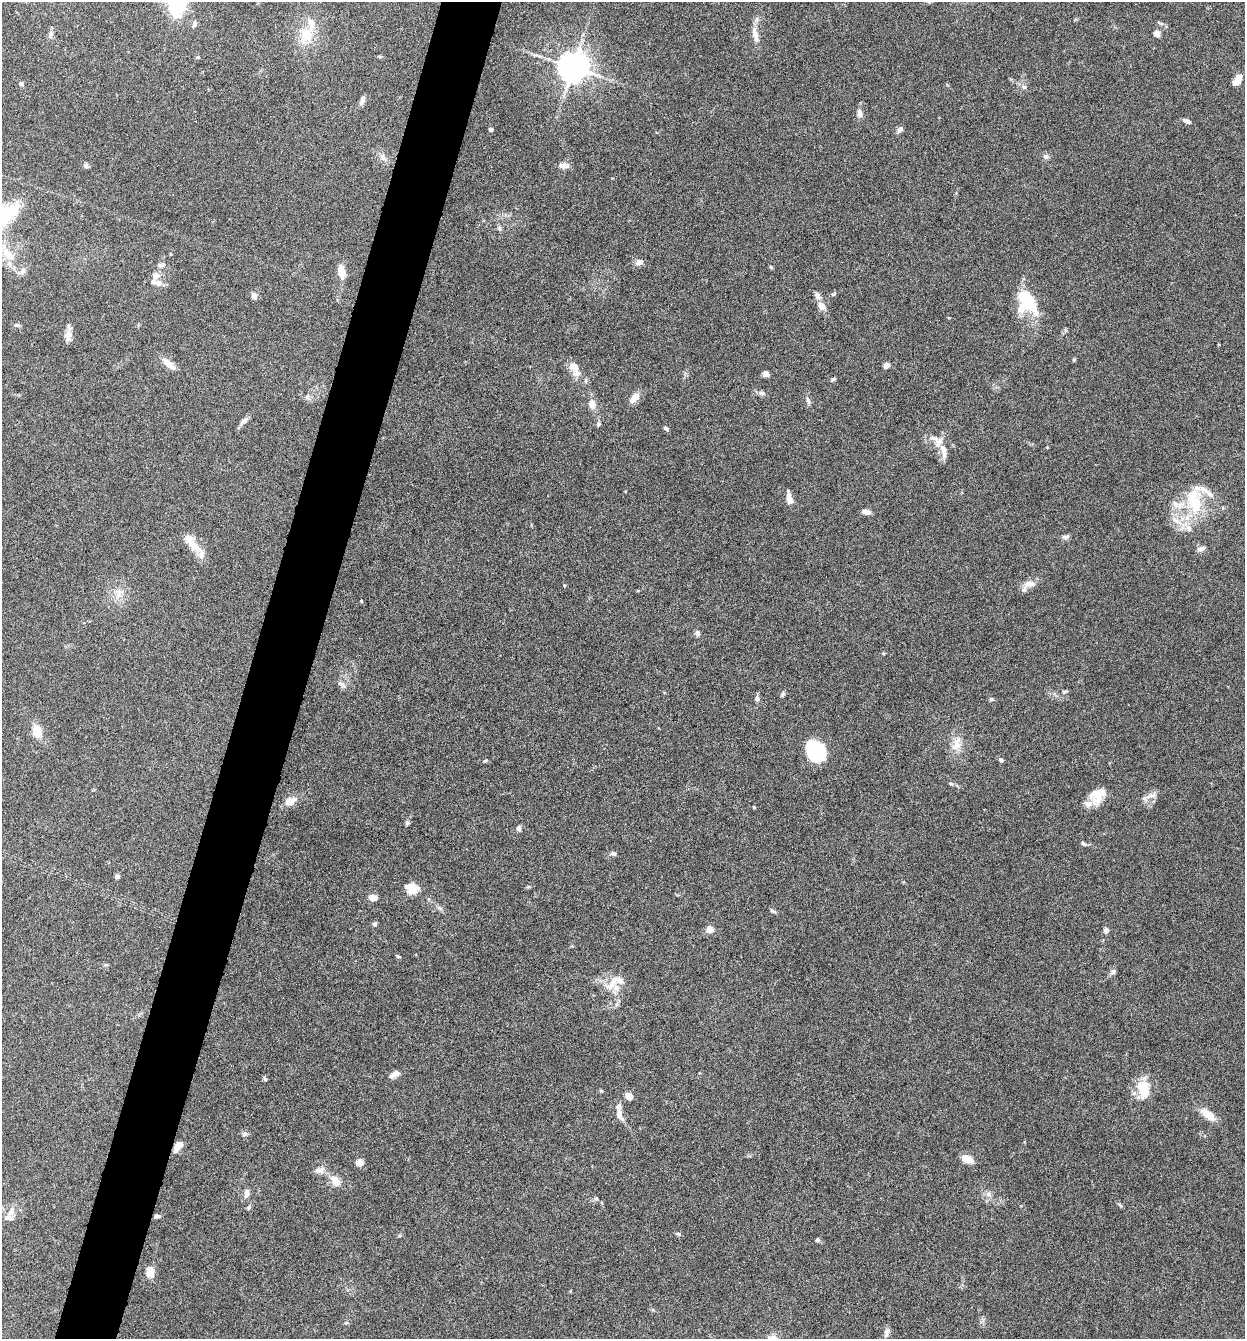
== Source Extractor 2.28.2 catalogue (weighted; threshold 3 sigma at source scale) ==
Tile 7 of 4 x 4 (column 3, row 2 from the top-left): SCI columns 2616-3858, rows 2677-4013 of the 5359 x 5349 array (HDU 1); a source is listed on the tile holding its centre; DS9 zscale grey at full resolution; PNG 1247 x 1341 px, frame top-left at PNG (2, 2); no overlay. Shown black and unused: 5% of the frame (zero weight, under 4 of 8 exposures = <1% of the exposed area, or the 3 px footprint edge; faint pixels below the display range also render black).
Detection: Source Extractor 2.28.2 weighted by HDU 2 'WHT'; one run over the whole footprint, this tile lists its part. Background 0.125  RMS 0.005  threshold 0.0203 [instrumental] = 3 sigma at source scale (4.09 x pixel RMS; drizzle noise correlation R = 1.36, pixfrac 0.8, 0.05/0.05 arcsec/px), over >= 5 px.
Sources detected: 134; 16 inside a brighter listed object's ellipse — not listed separately; the other 118 listed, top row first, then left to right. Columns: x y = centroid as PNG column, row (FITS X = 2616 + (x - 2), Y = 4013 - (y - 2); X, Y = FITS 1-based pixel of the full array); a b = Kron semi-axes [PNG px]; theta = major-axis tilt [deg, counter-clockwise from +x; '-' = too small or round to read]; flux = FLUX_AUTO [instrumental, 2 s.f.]
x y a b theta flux
177 7 6 6 - 180
1160 23 11 4 -21 1.1
194 24 9 6 69 1.6
1157 33 8 7 - 1.9
50 34 11 6 76 1.7
306 35 25 18 73 13
755 35 22 8 -76 4.5
540 56 7 4 -18 0.91
198 57 5 4 - 0.55
380 57 6 4 -7 0.64
573 67 8 8 - 830
1237 80 12 7 55 5.7
21 84 6 5 - 1.1
1024 87 7 6 - 1.2
362 101 11 5 68 1.9
859 113 11 6 -86 2.3
1187 121 9 5 -24 1.7
491 129 4 4 - 1.7
900 129 9 6 44 1.6
1046 156 8 7 - 1.4
383 157 12 6 -66 2.3
565 165 13 8 -2 2.5
86 166 7 6 - 1.1
499 228 7 6 - 1.3
8 254 28 12 -49 12
639 262 10 7 12 2.4
162 265 11 6 13 1.6
771 267 5 4 - 0.59
341 272 14 8 -77 5.4
158 283 11 9 1 2.7
833 294 7 4 27 0.72
817 295 11 7 -56 1.9
254 296 8 7 - 1.7
1026 302 35 22 -51 19
821 306 8 6 -52 4.2
16 325 9 5 0 1
68 335 16 9 78 3.3
1074 360 4 4 - 0.62
169 364 20 7 -39 4.4
886 365 6 6 - 1.9
574 366 14 11 -43 4.4
766 374 6 5 - 2.6
833 379 6 4 25 0.79
762 393 10 6 -8 1.4
307 397 8 6 75 1.3
634 398 15 8 47 4.4
808 400 10 6 -62 1.5
592 404 13 9 -85 3.7
244 421 14 6 41 1.9
598 424 7 6 - 0.92
666 428 6 4 -41 1
934 438 16 7 -11 2.7
1047 447 4 4 - 0.33
943 451 21 8 -75 3.7
789 498 13 5 -78 4.3
1194 501 37 21 -82 24
866 512 8 5 -9 2.5
1176 520 20 7 -32 5.1
1066 537 11 6 12 1.3
193 545 29 12 -45 7.5
1201 549 12 6 17 1.7
1030 584 20 9 12 4
564 585 4 3 - 0.43
119 594 19 9 59 4.7
361 601 4 3 - 0.37
697 633 7 7 - 1.2
342 685 12 7 -35 2
1064 692 7 4 29 0.76
782 695 6 6 - 0.92
757 698 8 7 - 1.3
992 699 6 4 -3 0.89
37 731 12 8 -72 8.8
957 744 21 12 70 6.2
815 751 20 16 -50 27
1001 760 5 5 - 1.2
485 761 6 4 22 0.56
951 784 7 4 -28 0.8
1096 794 19 18 - 8.2
1151 795 22 7 21 3.2
290 801 14 8 24 5.1
754 807 4 3 - 0.53
407 823 7 5 -90 0.88
519 828 7 5 85 1.4
1083 843 8 5 -47 0.92
613 854 7 6 - 1.2
117 876 4 4 - 2.2
412 888 17 13 -17 6.2
373 897 9 6 -6 3.8
772 911 8 4 -37 0.92
375 924 6 6 - 0.89
709 929 10 9 - 2.7
1106 930 7 6 - 1.5
398 956 6 4 -21 0.61
1113 972 8 6 36 1.5
612 984 28 11 48 7.4
395 1074 12 6 25 3.2
265 1079 6 4 -46 0.65
1144 1089 23 14 -88 13
601 1091 6 3 -19 0.53
629 1096 8 6 -35 3.8
619 1114 14 7 -66 3.4
1208 1115 19 8 -38 7
245 1134 8 6 31 1.1
178 1146 12 6 52 6.3
967 1159 12 7 -25 6.3
360 1163 8 7 - 3.1
319 1170 14 8 7 2.7
335 1181 16 10 -48 5
247 1193 11 6 79 2.1
989 1194 9 8 - 2
596 1198 5 5 - 0.68
249 1207 8 5 69 0.85
11 1211 14 8 59 3.3
157 1216 6 5 - 1.2
678 1234 7 5 -21 0.78
817 1240 5 5 - 0.95
150 1272 10 7 -85 6.6
886 1333 12 6 76 1.9
Overlapping masked pixels (flux is a lower limit): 1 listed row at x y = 178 1146
Isophote crosses this tile's border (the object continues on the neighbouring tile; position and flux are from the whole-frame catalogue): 1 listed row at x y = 177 7